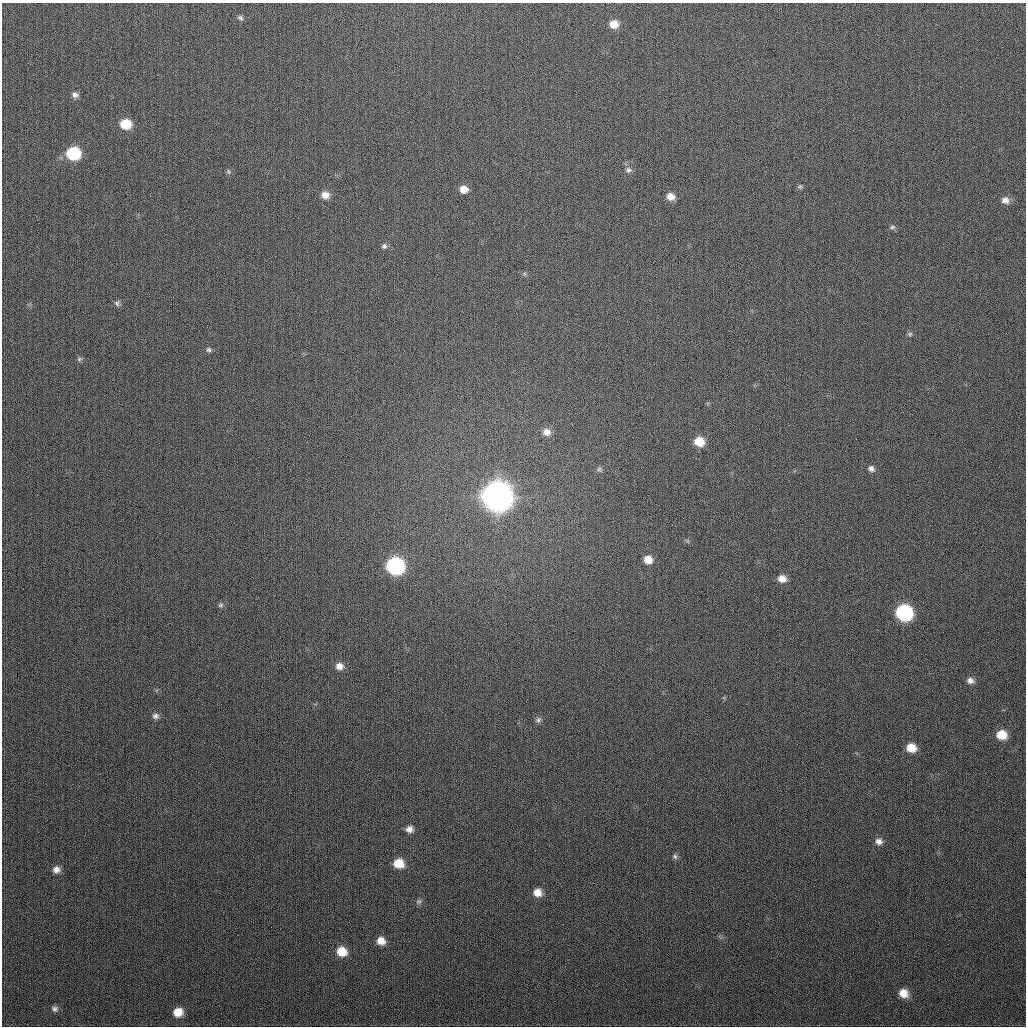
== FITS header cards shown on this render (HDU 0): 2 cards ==
NAXIS1  =                 1024
NAXIS2  =                 1024

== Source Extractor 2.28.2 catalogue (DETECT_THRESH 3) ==
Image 1024 x 1024 px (HDU 0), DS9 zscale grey, 1 PNG px = 1 image px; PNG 1028 x 1028 px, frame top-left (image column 1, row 1024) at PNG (2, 3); no overlay
Background 288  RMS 11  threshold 33.1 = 3 sigma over >= 5 px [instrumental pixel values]
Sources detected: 46; all 46 listed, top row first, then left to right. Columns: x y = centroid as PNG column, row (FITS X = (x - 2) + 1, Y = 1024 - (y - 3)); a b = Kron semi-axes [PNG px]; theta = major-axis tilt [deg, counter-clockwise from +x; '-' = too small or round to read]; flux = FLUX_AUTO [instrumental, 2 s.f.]
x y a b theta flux
240 18 8 6 -32 1.9e+03
614 24 9 8 - 8.1e+03
75 95 8 7 - 2.8e+03
126 124 10 8 -6 1.8e+04
73 153 10 9 - 5.0e+04
629 170 8 7 - 2.4e+03
229 172 7 4 -60 1.2e+03
800 186 6 5 - 1.3e+03
463 189 8 7 - 6.4e+03
325 195 9 7 -10 5.6e+03
670 196 8 8 - 6.0e+03
1005 200 10 9 - 4.4e+03
892 227 8 5 18 1.6e+03
384 246 7 7 - 1.9e+03
117 303 8 6 -48 2.0e+03
910 334 6 5 - 1.4e+03
209 350 7 7 - 1.8e+03
79 359 8 6 15 1.6e+03
546 432 11 9 -12 6.0e+03
699 441 9 8 - 1.5e+04
599 469 8 6 4 1.7e+03
871 469 8 6 -35 2.7e+03
497 497 12 11 - 1.6e+06
648 559 8 8 - 8.2e+03
395 566 10 9 - 1.6e+05
782 579 9 8 - 6.2e+03
221 605 8 5 16 1.7e+03
904 613 10 9 - 1.2e+05
339 666 9 9 - 5.2e+03
970 680 9 7 -9 3.8e+03
155 716 8 7 - 2.7e+03
538 720 8 7 - 2.0e+03
1001 735 9 8 - 1.4e+04
911 748 8 8 - 1.2e+04
409 829 8 8 - 4.1e+03
879 841 9 7 -19 3.7e+03
675 856 8 5 -50 1.6e+03
399 863 9 8 - 1.4e+04
56 869 9 8 - 4.3e+03
537 892 9 8 - 7.3e+03
419 901 7 7 - 1.8e+03
381 941 8 8 - 6.9e+03
341 951 10 9 - 1.3e+04
903 993 9 8 - 9.3e+03
55 1009 9 8 - 2.4e+03
178 1012 9 8 - 1.0e+04